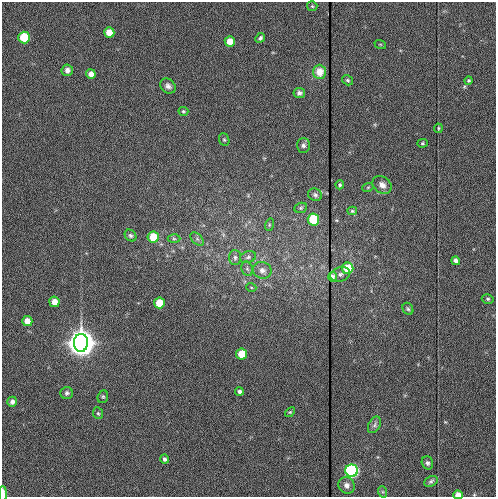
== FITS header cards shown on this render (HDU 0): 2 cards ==
NAXIS1  =                  494
NAXIS2  =                  495

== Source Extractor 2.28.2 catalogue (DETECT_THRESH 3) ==
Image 494 x 495 px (HDU 0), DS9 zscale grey, 1 PNG px = 1 image px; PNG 498 x 499 px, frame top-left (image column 1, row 495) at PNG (2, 2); each listed source drawn as its Kron ellipse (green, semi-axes under 4 px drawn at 4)
Background 242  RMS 7.3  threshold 22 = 3 sigma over >= 5 px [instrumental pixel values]
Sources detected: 61; all 61 listed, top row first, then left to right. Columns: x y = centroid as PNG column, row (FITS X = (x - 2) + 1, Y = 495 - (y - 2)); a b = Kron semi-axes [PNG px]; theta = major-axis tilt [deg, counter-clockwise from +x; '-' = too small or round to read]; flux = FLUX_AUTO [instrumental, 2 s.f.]
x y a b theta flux
312 6 5 5 - 6.2e+02
109 32 5 5 - 7.0e+03
24 38 6 5 - 2.1e+04
260 38 5 4 - 1.0e+03
230 41 5 5 - 5.9e+03
380 44 6 3 -18 4.6e+02
67 70 6 5 - 1.9e+03
319 72 7 6 - 3.9e+03
91 74 5 4 - 3.4e+03
347 80 6 4 -32 7.7e+02
469 81 4 4 - 6.7e+02
168 86 8 6 -41 1.9e+03
299 93 6 5 - 1.6e+03
183 111 5 4 - 6.9e+02
438 128 4 3 - 5.3e+02
224 140 6 5 - 7.5e+02
422 143 5 4 - 6.4e+02
303 145 7 6 - 1.4e+03
340 185 4 4 - 8.3e+02
382 185 10 8 -37 3.0e+03
368 187 6 3 19 5.6e+02
315 195 7 6 - 1.2e+03
301 208 6 5 - 6.8e+02
352 211 5 4 - 7.3e+02
313 219 6 6 - 2.7e+04
269 225 6 4 73 6.4e+02
130 236 6 5 - 9.7e+02
153 237 5 5 - 1.5e+04
174 239 6 4 -1 7.5e+02
197 239 8 5 -45 1.4e+03
235 257 7 6 - 1.3e+03
248 257 8 5 17 1.5e+03
456 261 4 4 - 1.8e+03
348 268 5 5 - 1.3e+04
247 269 7 5 -69 1.1e+03
262 270 9 8 - 2.4e+03
340 274 10 7 16 2.2e+03
333 277 5 4 - 6.4e+02
251 287 5 3 - 4.2e+02
488 299 6 4 -14 7.7e+02
54 302 5 5 - 4.8e+03
159 303 5 5 - 9.9e+03
408 309 6 5 - 8.1e+02
27 321 5 5 - 5.0e+03
81 343 9 7 89 1.9e+06
242 354 5 5 - 1.1e+04
239 391 4 4 - 1.2e+03
67 393 6 6 - 1.1e+03
103 397 6 5 - 8.2e+02
12 402 5 4 - 2.0e+03
290 412 6 3 43 5.9e+02
98 413 6 5 - 7.5e+02
374 425 9 5 62 1.4e+03
164 459 4 4 - 1.3e+03
427 463 6 5 - 1.2e+03
352 471 6 6 - 1.3e+05
431 481 7 5 28 1.0e+03
346 485 8 8 - 2.6e+03
383 492 6 4 -71 6.9e+02
3 493 7 4 -88 4.0e+03
458 495 5 4 - 4.1e+03
At the frame edge (FLAGS 8, measured only in part): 2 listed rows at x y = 3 493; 458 495